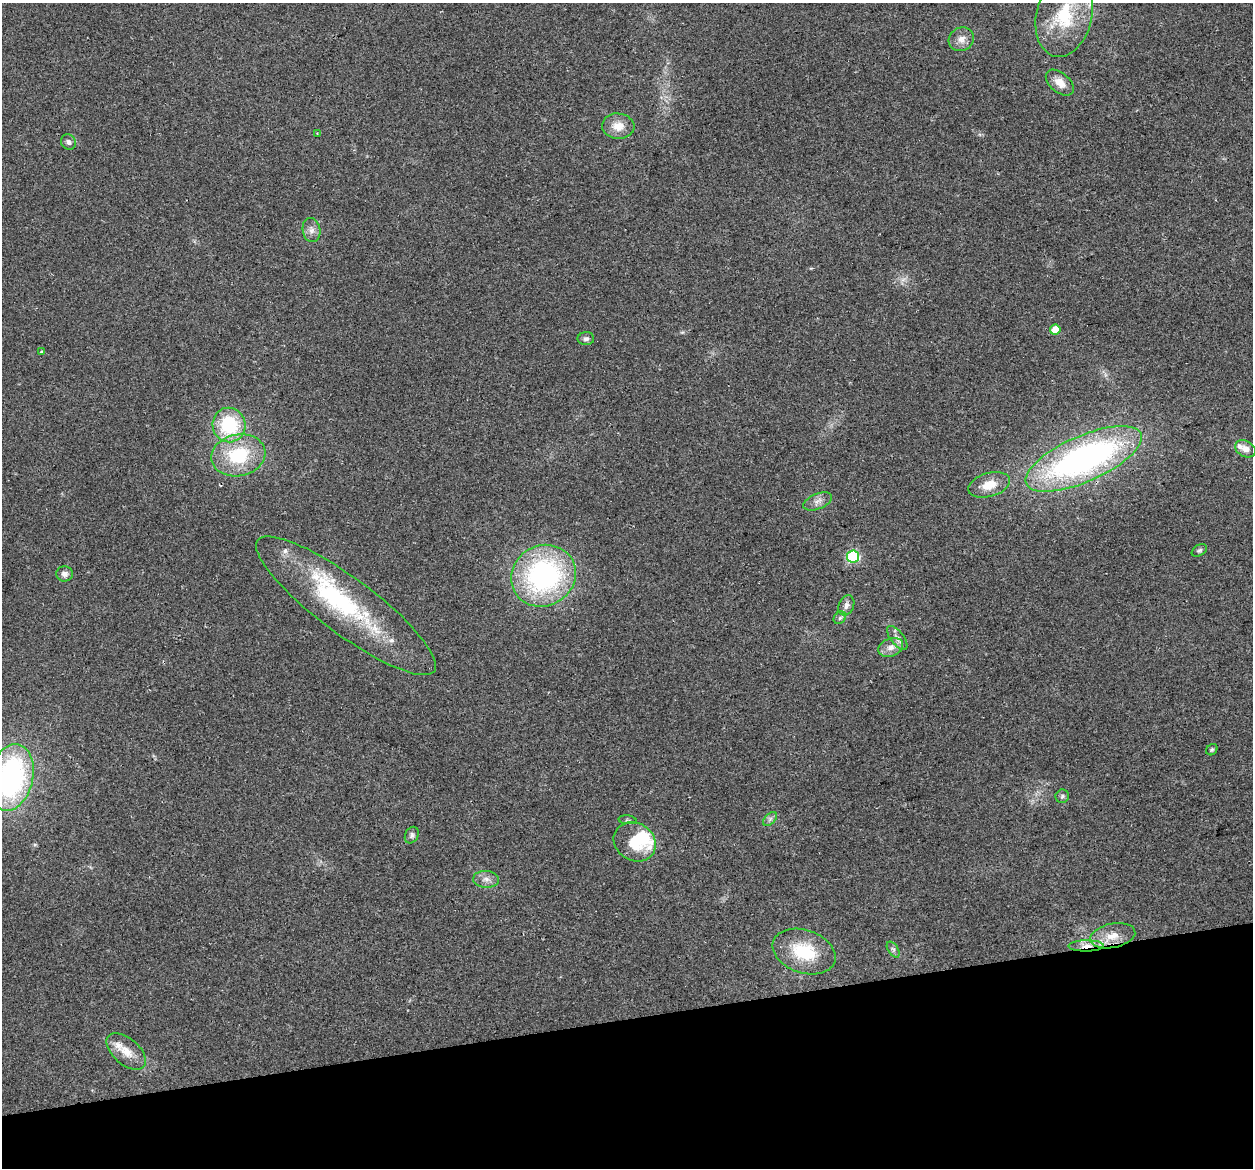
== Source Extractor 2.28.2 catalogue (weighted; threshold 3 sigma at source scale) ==
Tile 14 of 4 x 4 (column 2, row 4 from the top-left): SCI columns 1283-2533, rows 92-1257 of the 5066 x 4797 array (HDU 1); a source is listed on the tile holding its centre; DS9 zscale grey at full resolution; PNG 1255 x 1170 px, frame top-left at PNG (2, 3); each listed source drawn as its Kron ellipse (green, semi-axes under 4 px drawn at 4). Shown black and unused: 13% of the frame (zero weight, under 2 of 3 exposures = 2% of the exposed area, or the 3 px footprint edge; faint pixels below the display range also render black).
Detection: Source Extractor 2.28.2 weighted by HDU 2 'WHT'; one run over the whole footprint, this tile lists its part. Background 0.118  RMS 0.011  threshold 0.0497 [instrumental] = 3 sigma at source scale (4.5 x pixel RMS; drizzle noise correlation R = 1.50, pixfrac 1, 0.0396/0.0396 arcsec/px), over >= 5 px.
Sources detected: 45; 2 inside a brighter object's white glare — neither listed nor drawn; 5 inside a brighter listed object's ellipse — not listed separately; the other 38 listed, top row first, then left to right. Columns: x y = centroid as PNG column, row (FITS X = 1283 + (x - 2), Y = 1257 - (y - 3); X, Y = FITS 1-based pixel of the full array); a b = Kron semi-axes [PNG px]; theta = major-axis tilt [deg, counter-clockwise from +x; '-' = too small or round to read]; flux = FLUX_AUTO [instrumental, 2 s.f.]
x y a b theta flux
1064 16 42 28 76 66
961 39 13 11 34 8.7
1060 83 16 10 -40 12
618 126 16 12 -4 15
317 133 4 3 - 0.93
68 142 8 7 - 3.8
311 230 12 9 -80 6.4
1055 330 5 5 - 16
586 339 8 6 2 3.2
42 352 4 3 - 5.7
229 425 17 16 - 67
1245 449 11 8 -28 7.7
238 455 27 21 12 65
1084 459 63 23 24 370
989 485 21 12 16 19
818 501 15 7 22 6.8
1199 550 8 5 30 2.2
853 556 6 6 - 110
65 574 8 7 - 5
543 576 33 30 29 210
846 605 10 7 68 5
346 606 110 28 -37 140
840 618 7 5 45 2.3
897 638 14 6 -53 5.6
891 647 13 9 19 8.8
1212 750 6 5 - 1.8
11 777 34 22 77 250
1062 796 7 6 - 2.2
770 819 8 5 45 3
627 820 9 3 -5 1.7
412 835 9 6 62 3
635 842 22 18 -31 31
486 879 13 8 -3 6.7
1113 936 23 12 11 18
1086 946 17 5 0 10
893 950 9 5 -56 2.8
804 952 32 21 -19 50
126 1051 23 13 -41 18
Overlapping masked pixels (flux is a lower limit): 1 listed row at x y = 1086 946
Isophote crosses this tile's border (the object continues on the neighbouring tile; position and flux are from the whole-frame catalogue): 2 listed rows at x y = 1064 16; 11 777